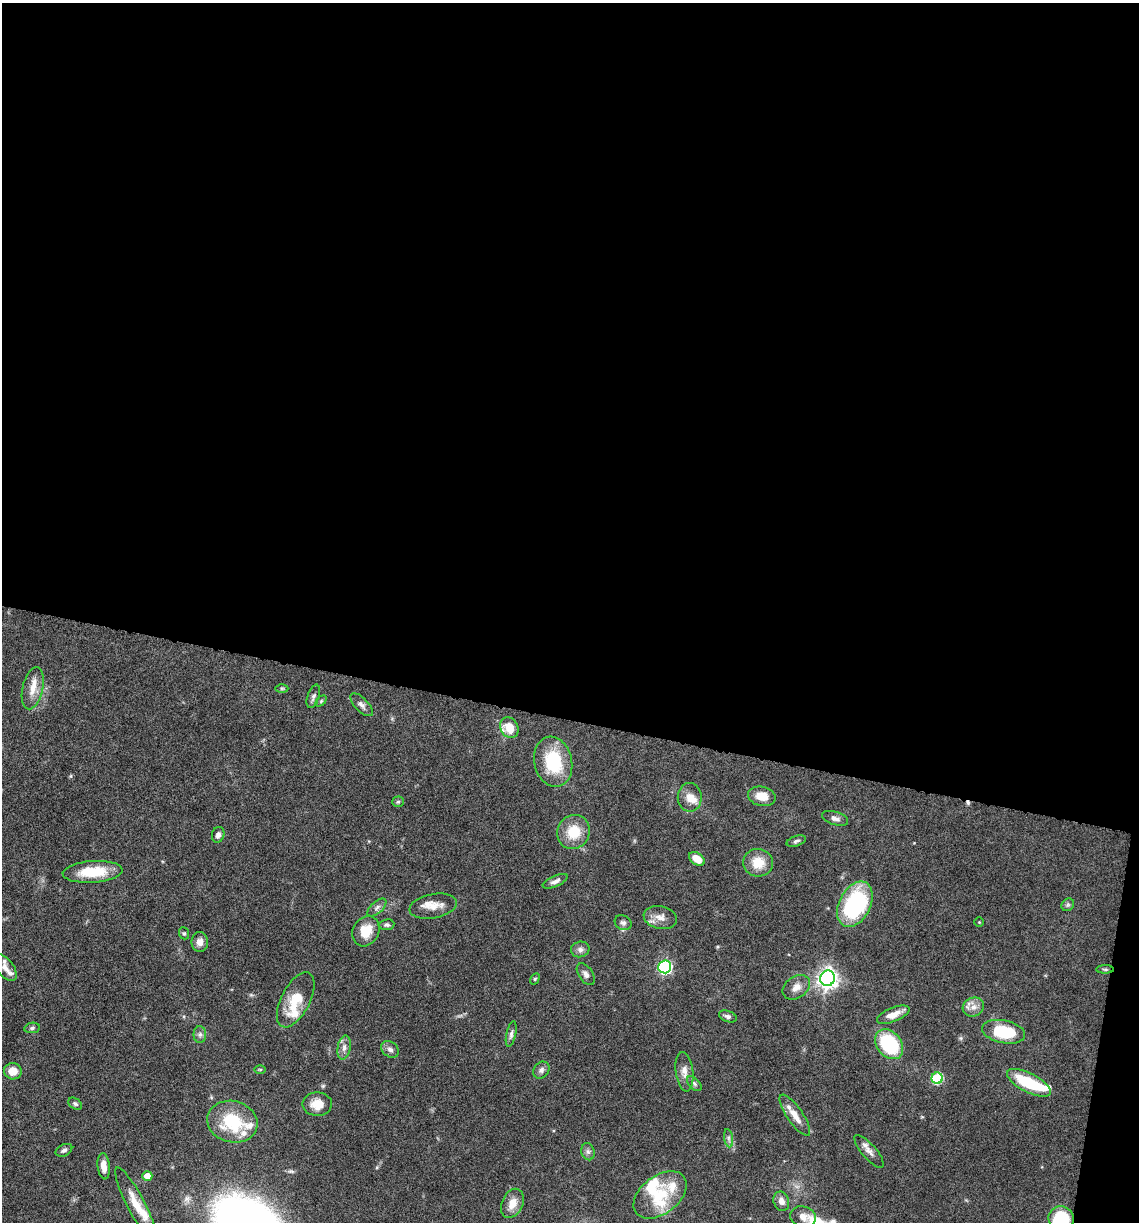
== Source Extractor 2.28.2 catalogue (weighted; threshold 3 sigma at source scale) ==
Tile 4 of 4 x 4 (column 4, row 1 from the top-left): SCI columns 3649-4785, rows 3659-4878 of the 4903 x 4881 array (HDU 1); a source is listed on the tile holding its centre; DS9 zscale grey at full resolution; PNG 1141 x 1224 px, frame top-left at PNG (2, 3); each listed source drawn as its Kron ellipse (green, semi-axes under 4 px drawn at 4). Shown black and unused: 60% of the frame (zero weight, under 10 of 20 exposures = <1% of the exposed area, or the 3 px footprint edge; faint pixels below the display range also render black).
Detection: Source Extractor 2.28.2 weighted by HDU 2 'WHT'; one run over the whole footprint, this tile lists its part. Background 0.0404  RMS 0.0025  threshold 0.0103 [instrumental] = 3 sigma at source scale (4.09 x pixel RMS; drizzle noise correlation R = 1.36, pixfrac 0.8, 0.05/0.05 arcsec/px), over >= 5 px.
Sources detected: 87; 1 inside a brighter object's white glare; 1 cosmic-ray / hot-pixel residue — neither listed nor drawn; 14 inside a brighter listed object's ellipse — not listed separately; the other 71 listed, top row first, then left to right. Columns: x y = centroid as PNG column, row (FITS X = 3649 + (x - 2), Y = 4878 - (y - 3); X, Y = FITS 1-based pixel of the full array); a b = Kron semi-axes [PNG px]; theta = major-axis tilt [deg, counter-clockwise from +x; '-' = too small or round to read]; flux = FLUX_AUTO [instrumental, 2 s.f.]
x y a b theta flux
33 688 21 10 77 2.9
282 688 6 4 0 0.33
313 696 12 6 71 0.78
321 701 6 4 46 0.35
361 705 15 6 -46 1
509 728 11 8 -62 4
553 762 25 19 -77 12
762 796 14 9 -12 3.2
690 797 14 12 -89 2.3
398 802 5 5 - 0.36
835 818 13 6 -18 1.1
573 832 17 16 - 6
218 835 8 6 72 0.99
796 841 10 5 18 0.55
697 859 9 6 -36 2.9
758 863 15 14 - 4.5
93 872 30 11 4 7.9
555 881 13 5 23 1
855 904 24 15 63 29
1068 905 7 5 45 0.49
433 906 24 12 11 3.1
377 908 12 6 42 0.86
660 917 17 11 -11 2.3
979 922 4 4 - 0.21
623 923 9 7 -28 0.75
387 925 7 5 8 0.64
366 931 16 13 62 4.6
184 933 6 5 - 0.37
200 942 10 8 -88 1.6
580 949 9 7 13 1
665 967 6 6 - 36
5 968 16 8 -52 1.6
1105 969 9 4 0 0.38
586 974 12 7 -57 1.1
828 978 8 7 - 140
535 979 6 4 59 0.26
796 987 15 10 36 2
296 1000 30 14 63 6.4
973 1007 11 9 23 1.8
893 1015 17 7 22 2.6
728 1016 9 5 -20 0.77
32 1028 8 5 10 0.51
1003 1032 22 11 -11 11
200 1034 8 6 89 0.76
511 1034 13 4 78 0.76
889 1044 16 12 -53 18
344 1048 12 6 81 1.2
390 1049 10 7 -35 0.94
260 1069 6 3 0 0.24
541 1070 9 7 50 0.83
13 1071 9 8 - 2.6
684 1072 20 8 -82 2
937 1078 5 5 - 18
1029 1083 24 9 -27 11
694 1084 9 5 -46 0.57
75 1104 8 5 -36 0.47
317 1104 15 12 -1 3.5
795 1115 24 8 -56 3
232 1122 25 20 -14 12
729 1138 9 4 -82 0.67
64 1150 9 5 27 0.63
869 1151 20 7 -49 1.6
588 1152 9 6 -74 0.75
104 1166 13 6 -84 2.3
147 1176 5 5 - 3.2
660 1195 30 19 37 9.2
781 1201 10 7 -70 1.6
512 1203 15 10 66 2.8
136 1205 42 8 -62 4.9
803 1217 13 10 -15 1.9
1061 1218 13 12 - 15
Isophote crosses this tile's border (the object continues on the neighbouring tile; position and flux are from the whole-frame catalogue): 1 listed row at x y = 1061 1218